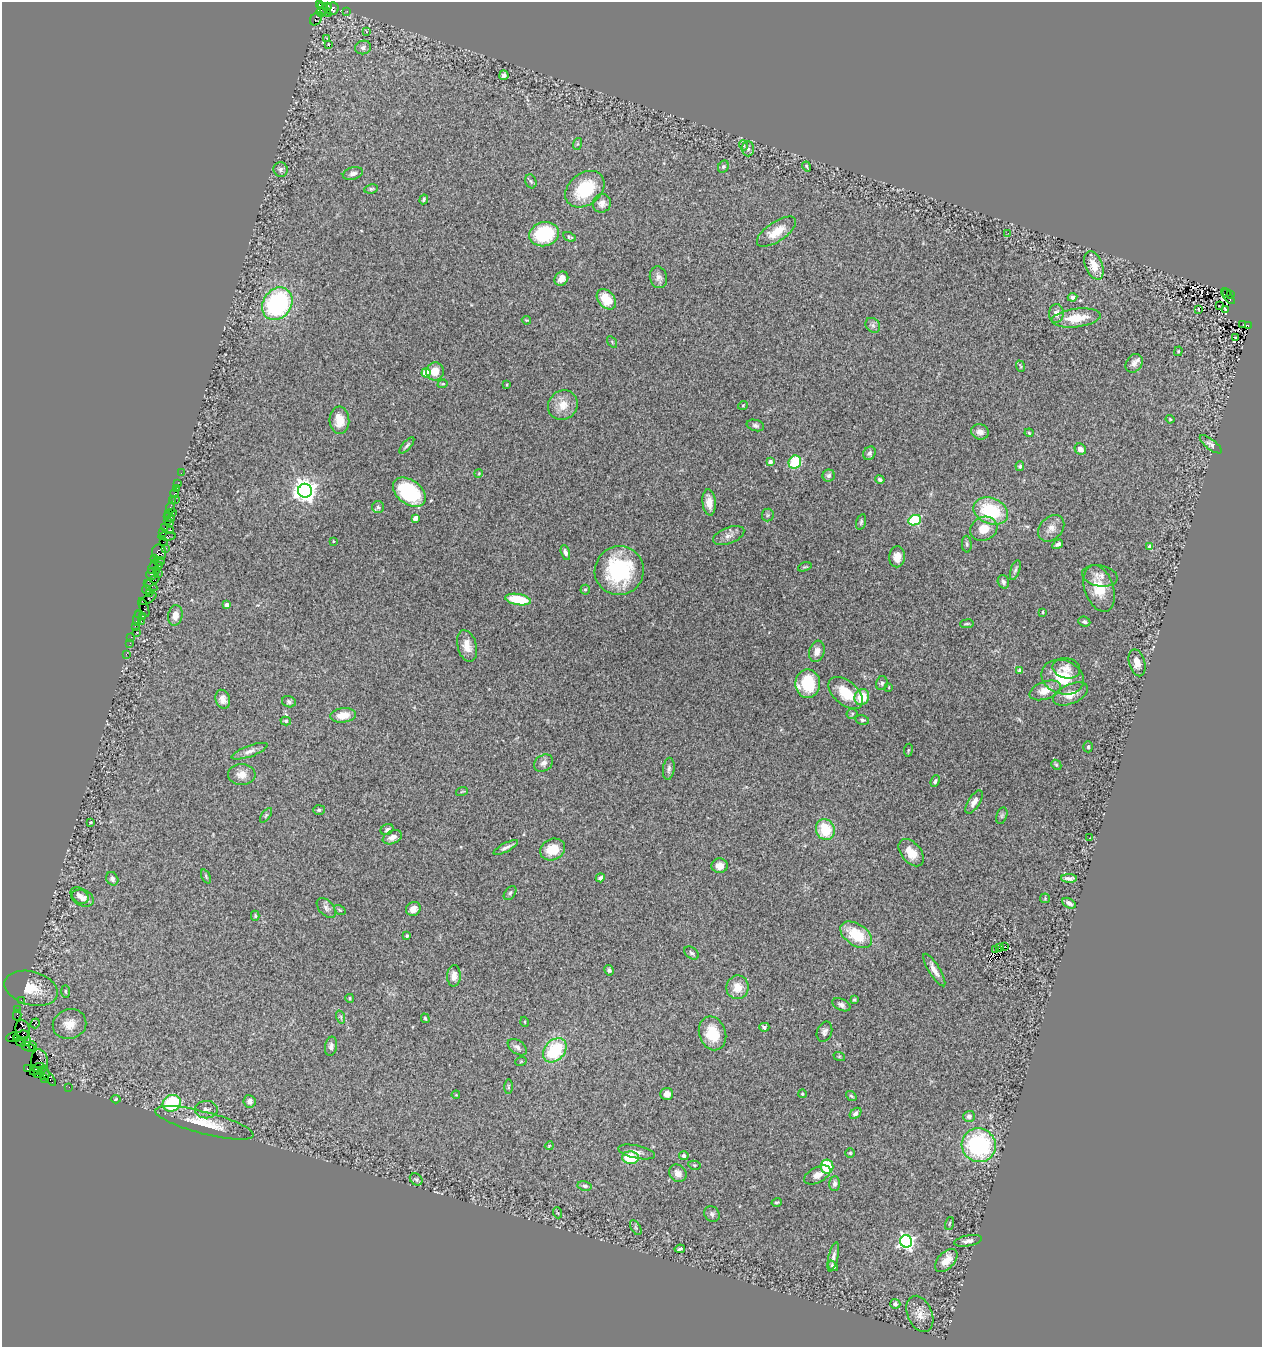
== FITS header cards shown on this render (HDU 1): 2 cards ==
NAXIS1  =                 1260
NAXIS2  =                 1345

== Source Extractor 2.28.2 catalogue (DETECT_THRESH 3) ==
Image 1260 x 1345 px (HDU 1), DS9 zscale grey, 1 PNG px = 1 image px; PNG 1264 x 1349 px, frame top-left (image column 1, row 1345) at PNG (2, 2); each listed source drawn as its Kron ellipse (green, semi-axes under 4 px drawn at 4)
Background 2.52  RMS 0.059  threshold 0.177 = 3 sigma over >= 5 px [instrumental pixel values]
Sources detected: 284; all 284 listed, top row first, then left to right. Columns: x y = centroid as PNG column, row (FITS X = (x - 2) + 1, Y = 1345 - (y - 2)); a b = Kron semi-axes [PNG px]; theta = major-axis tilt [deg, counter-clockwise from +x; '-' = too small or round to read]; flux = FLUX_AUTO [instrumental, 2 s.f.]
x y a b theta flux
319 5 3 3 - 130
328 6 4 3 - 330
332 9 6 6 - 440
325 10 9 4 -48 2200
347 11 2 2 - 27
321 12 5 3 - 560
316 19 7 5 52 330
367 32 3 3 - 5.8
327 38 3 2 - 3.5
329 45 3 3 - 11
363 47 8 6 17 13
504 75 5 5 - 12
577 144 6 4 70 5.3
743 145 5 3 - 5.2
748 149 7 6 - 10
807 166 5 3 - 5.6
723 167 6 5 - 6.9
281 169 7 7 - 12
353 173 10 6 14 15
531 181 7 5 -67 6.9
371 189 7 4 9 7.1
585 189 22 16 38 180
424 199 5 3 - 6.4
602 203 9 8 - 24
776 232 22 10 34 77
1008 233 2 2 - 8.2
544 234 15 12 16 270
569 237 6 4 -24 6
1094 265 15 8 -68 53
658 277 11 8 -74 19
561 279 7 6 - 28
1226 292 3 2 - 170
1231 294 4 3 - 350
1228 296 9 3 -53 210
1072 297 5 4 - 14
606 299 11 8 -50 84
277 304 17 14 57 550
1219 305 2 2 - 6.1
1199 309 3 2 - 3
1225 309 3 2 - 3.2
1056 313 9 7 86 23
1076 318 25 9 7 92
526 320 5 3 - 3.8
873 325 8 6 -46 12
1243 325 3 3 - 58
1248 326 4 3 - 130
1236 337 3 2 - 9.8
612 342 6 3 -55 4
1178 351 5 4 - 4.5
1134 363 10 8 54 21
1020 366 6 3 -70 4.9
435 371 9 8 - 46
426 373 4 4 - 110
443 384 5 4 - 4.6
507 385 3 2 - 3.1
563 405 15 14 - 58
743 405 5 3 - 3.5
1170 419 4 3 - 4.2
339 420 14 10 -86 55
755 425 9 5 -15 10
980 432 9 7 -16 22
1029 433 4 3 - 4.4
1211 444 13 5 -38 13
407 445 10 4 49 8.4
1080 449 6 5 - 21
869 453 7 6 - 9.9
770 462 4 4 - 23
795 462 7 6 - 140
1020 466 5 4 - 6.3
181 473 2 2 - 20
479 473 4 3 - 3.3
829 476 6 6 - 12
880 479 5 4 - 7.8
177 484 2 2 - 28
176 489 2 2 - 29
305 491 7 7 - 3300
409 492 18 12 -36 270
175 494 4 3 - 190
175 499 2 2 - 29
172 501 2 2 - 21
709 502 13 6 -85 34
378 507 6 6 - 8.5
170 508 5 3 - 390
991 511 18 13 -22 230
169 513 2 2 - 89
173 513 2 2 - 710
768 515 6 6 - 7
169 517 5 3 - 220
415 518 4 4 - 43
167 520 2 2 - 92
915 520 6 5 - 320
861 522 8 4 75 7.3
169 523 3 2 - 140
164 528 3 2 - 120
1051 528 15 11 45 32
984 529 14 12 27 63
171 530 3 2 - 230
163 533 3 2 - 140
167 536 9 3 2 450
729 536 16 8 21 25
334 541 3 2 - 3.4
163 542 2 2 - 93
967 544 8 5 -86 8.4
1058 544 6 4 31 10
1150 547 4 4 - 39
166 548 2 2 - 34
159 552 8 7 - 740
565 552 8 4 -73 13
897 557 10 8 82 38
155 558 3 2 - 110
159 561 6 3 0 240
159 566 4 3 - 450
153 567 7 2 65 410
805 567 7 4 19 5.1
156 570 4 3 - 100
1015 570 10 4 72 9.5
619 571 25 24 - 340
158 573 2 2 - 88
152 574 6 5 - 410
1100 576 18 10 -11 32
152 581 8 4 33 490
1003 582 7 5 -72 10
151 586 7 4 -30 580
1099 588 24 14 -72 98
147 590 4 3 - 150
585 590 5 4 - 4.9
149 594 3 2 - 90
148 599 9 2 33 230
518 599 13 5 -10 160
226 605 4 3 - 24
144 607 10 3 -68 270
1043 612 3 2 - 3.6
138 615 3 3 - 160
175 615 10 7 81 33
143 616 3 2 - 110
137 618 8 3 74 430
141 621 4 2 - 43
1084 622 6 4 -23 8.5
967 624 7 3 8 5.1
135 626 3 2 - 140
136 632 2 2 - 160
131 637 2 2 - 32
130 643 2 2 - 78
467 646 16 9 -75 42
817 651 11 7 74 25
126 654 2 2 - 50
1137 663 14 8 -74 36
1066 668 14 10 -12 29
1020 671 4 3 - 9.5
1063 677 21 17 -21 120
882 683 7 5 78 9.6
808 684 14 12 -88 180
889 687 3 2 - 2.8
1045 690 16 8 20 50
846 693 20 12 -40 100
1071 694 18 9 24 46
862 697 8 7 - 80
223 699 9 7 -73 23
289 702 7 5 -17 8.9
852 714 5 5 - 6.2
343 715 13 7 6 49
862 720 7 5 -12 7.5
286 721 5 4 - 6
1088 747 5 4 - 6.9
908 750 6 3 82 4.3
250 751 19 5 20 21
543 763 10 7 34 18
1056 765 5 4 - 5.3
669 769 11 5 84 14
242 775 14 10 0 34
935 781 6 4 67 7.2
462 791 6 3 20 4.4
974 802 13 6 57 22
319 810 6 5 - 6.6
266 815 8 4 55 6.2
1002 816 8 5 71 7.3
90 822 3 2 - 3
387 829 7 5 29 10
825 830 11 9 -68 120
392 837 10 6 23 22
1090 838 3 2 - 4.2
506 847 14 4 27 15
553 849 13 10 25 80
911 853 16 10 -50 55
720 866 8 7 - 30
206 876 7 4 -65 5.6
600 878 4 4 - 12
1069 878 8 3 -2 13
112 879 7 5 -61 13
510 893 8 5 53 8.5
79 895 10 7 -37 15
83 898 11 8 -22 24
1045 898 5 5 - 4.9
1069 903 7 4 -29 16
326 908 12 7 -47 15
413 909 7 7 - 23
340 910 6 4 -34 4.6
255 916 5 4 - 5.6
856 935 17 10 -34 140
407 936 3 3 - 9
1004 947 2 2 - 0.61
1000 948 3 2 - 2.5
996 950 2 2 - 4.7
692 953 8 5 -37 8.9
609 970 5 4 - 7.6
934 970 19 5 -58 27
454 976 11 7 88 27
737 987 12 11 - 52
31 988 27 16 -15 120
65 991 6 3 -88 5
350 998 4 3 - 4.6
854 999 3 2 - 5
21 1000 2 2 - 43
841 1005 9 5 -26 14
18 1010 3 2 - 28
17 1015 5 2 - 120
341 1017 7 4 -72 7.1
425 1018 5 3 - 4.3
525 1022 5 3 - 3.3
35 1023 5 2 - 3.3
70 1024 17 15 18 58
764 1027 5 4 - 10
23 1030 10 7 -77 620
824 1032 10 7 69 14
713 1033 17 13 -71 110
21 1036 7 5 14 3200
12 1037 6 3 24 370
17 1039 3 3 - 480
27 1041 4 3 - 1400
21 1042 5 3 - 69
33 1046 5 3 - 210
331 1046 9 6 80 15
28 1047 7 3 -24 260
517 1047 11 6 -36 16
555 1050 14 10 46 210
839 1056 6 4 -18 4.4
521 1061 6 3 20 3.4
40 1062 12 8 -83 330
27 1068 3 2 - 14
38 1068 6 3 18 1200
34 1071 4 4 - 370
44 1073 7 5 -73 860
38 1074 4 3 - 23
49 1077 10 2 -54 97
45 1079 4 3 - 29
69 1087 2 2 - 23
508 1087 7 3 89 5
667 1094 6 6 - 23
802 1094 4 4 - 6.7
456 1095 4 3 - 3.1
851 1096 6 3 -36 5
116 1099 5 4 - 3.8
249 1101 6 6 - 19
172 1103 9 8 - 260
206 1110 11 9 0 19
855 1113 6 4 44 13
969 1116 5 5 - 13
204 1123 51 11 -15 120
979 1145 17 16 - 460
549 1146 4 3 - 2.8
637 1152 19 6 -12 22
850 1153 4 4 - 5
684 1156 4 4 - 11
630 1158 8 6 -4 130
694 1165 6 4 -11 5.1
827 1167 7 6 - 150
678 1173 9 8 - 24
817 1175 14 7 27 26
416 1179 7 5 -38 7.1
835 1184 7 5 88 14
585 1186 7 4 -10 7.7
777 1202 5 3 - 6
558 1213 5 3 - 3.7
712 1214 8 7 - 11
949 1224 6 3 71 4.5
636 1228 8 4 -59 7.4
906 1241 6 6 - 1200
968 1241 14 5 11 19
680 1249 5 3 - 5.9
833 1257 15 5 77 19
946 1261 14 8 48 52
833 1266 6 4 -52 11
895 1304 5 5 - 11
920 1314 19 12 -66 46